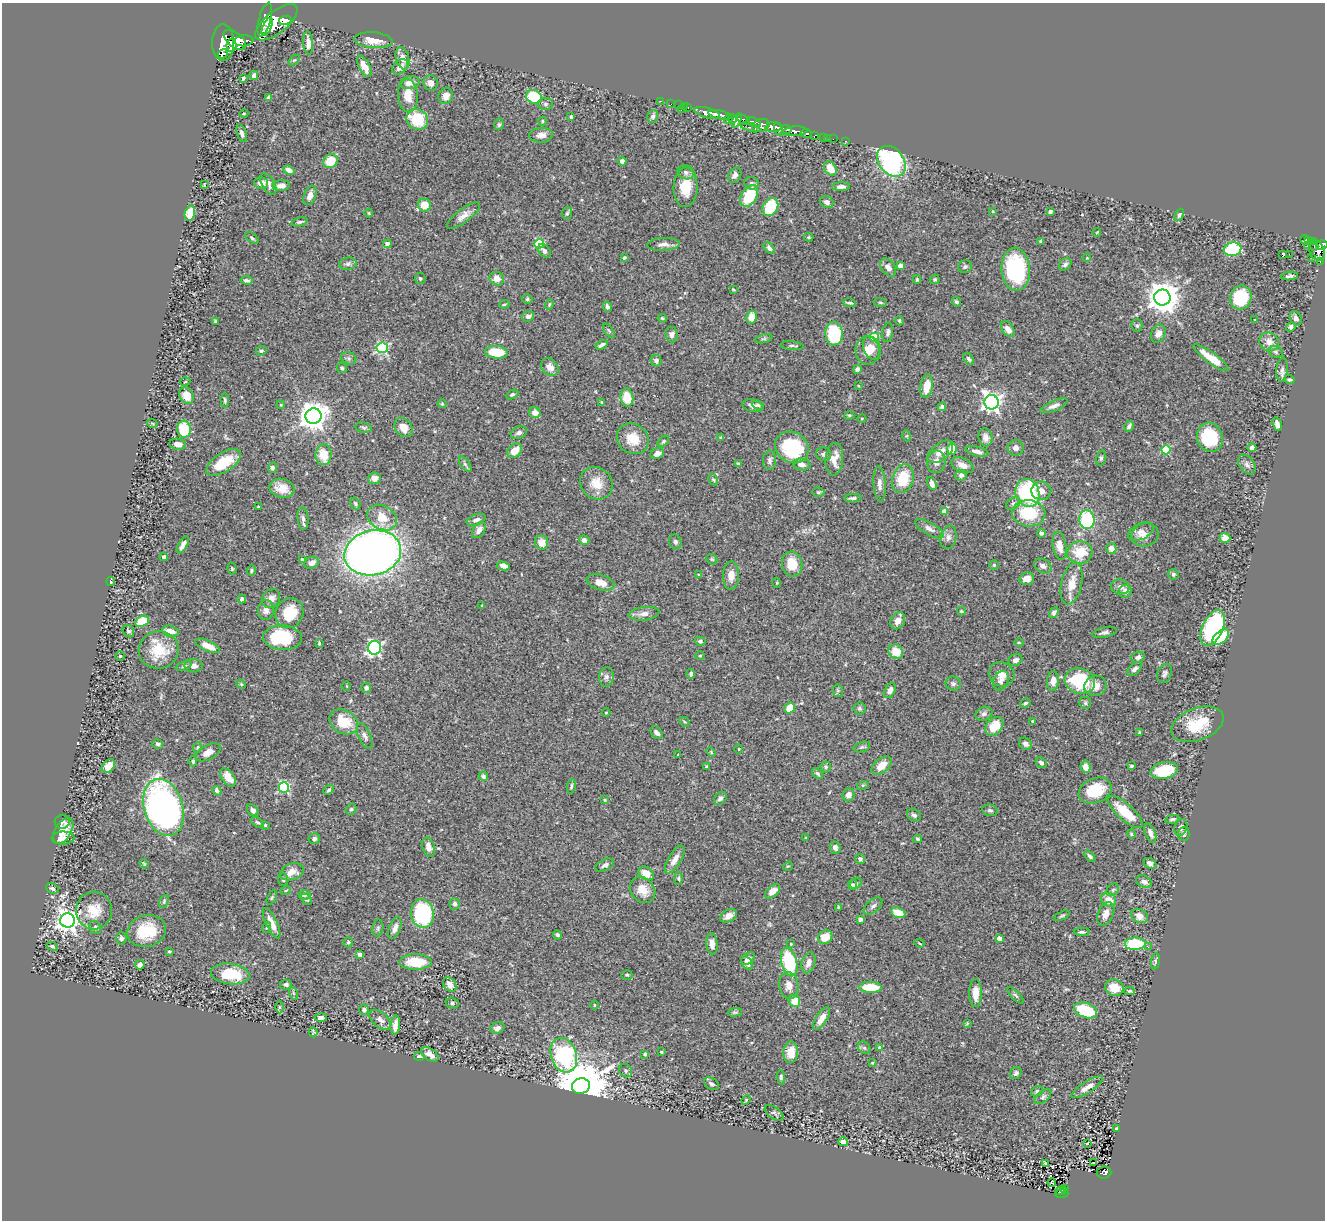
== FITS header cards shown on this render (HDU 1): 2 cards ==
NAXIS1  =                 1323
NAXIS2  =                 1218

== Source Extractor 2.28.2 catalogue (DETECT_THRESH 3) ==
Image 1323 x 1218 px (HDU 1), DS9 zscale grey, 1 PNG px = 1 image px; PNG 1327 x 1222 px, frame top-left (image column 1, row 1218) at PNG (2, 3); each listed source drawn as its Kron ellipse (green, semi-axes under 4 px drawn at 4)
Background 0.657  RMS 0.029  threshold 0.0859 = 3 sigma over >= 5 px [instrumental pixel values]
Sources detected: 501; of the 501, the 500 brightest by FLUX_AUTO listed and drawn (1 fainter detections omitted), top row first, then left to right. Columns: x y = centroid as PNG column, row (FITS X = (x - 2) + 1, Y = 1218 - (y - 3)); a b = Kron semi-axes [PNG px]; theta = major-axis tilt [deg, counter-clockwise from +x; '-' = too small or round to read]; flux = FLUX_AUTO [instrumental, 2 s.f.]
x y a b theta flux
265 19 17 6 75 3700
285 20 6 4 10 1200
276 22 25 11 38 5800
267 27 10 3 67 1100
235 40 13 7 -39 2800
374 40 19 8 -5 25
244 41 9 5 5 1200
223 43 18 11 -89 5000
308 43 12 5 -86 15
231 45 6 5 - 1300
223 54 5 3 - 210
403 58 11 6 -75 13
294 60 6 4 43 2.5
364 66 11 5 -62 25
400 67 9 6 42 11
254 75 4 4 - 6.8
243 78 4 3 - 3.1
410 82 10 6 12 16
431 83 8 7 - 8.6
408 95 16 10 -86 27
446 96 8 7 - 13
269 97 4 4 - 5.6
534 97 8 6 -25 110
660 101 3 2 - 21
545 104 7 6 - 5.2
671 104 2 2 - 12
678 105 2 2 - 13
684 106 3 2 - 10
688 107 3 2 - 15
681 110 3 3 - 45
244 113 4 3 - 1.5
707 113 13 5 -15 1700
720 115 12 4 -11 1500
653 116 6 5 - 5.6
571 117 4 3 - 2.6
417 119 11 10 - 83
732 119 4 3 - 300
728 120 4 3 - 240
737 120 7 4 67 830
743 120 7 4 -31 580
542 121 4 4 - 2.5
754 122 8 4 -27 440
499 124 6 4 77 3.3
761 126 9 6 18 1500
750 127 10 4 -17 240
773 127 8 5 2 2200
778 129 7 4 -73 970
787 129 5 3 - 460
795 131 12 5 4 1500
242 133 9 4 -72 7.7
806 133 6 3 -9 270
541 135 12 7 3 14
815 136 4 3 - 140
823 137 3 3 - 27
828 138 2 2 - 5.2
833 139 2 2 - 9
846 141 3 2 - 17
330 161 7 6 - 43
622 161 4 4 - 7.5
891 161 17 12 -51 280
830 168 8 5 -56 27
289 170 6 4 -22 13
686 172 8 7 - 7.1
735 175 8 6 59 6.5
261 183 7 5 -13 16
751 183 7 6 - 4.7
268 184 12 6 -59 9.7
204 185 3 2 - 1.7
281 186 8 5 5 11
686 187 19 12 87 42
841 187 9 4 3 7.9
310 195 10 6 70 13
749 196 12 7 59 74
827 202 7 5 -29 8.2
425 205 6 6 - 32
770 207 9 7 61 92
993 211 4 4 - 1.7
1050 211 4 3 - 5.5
190 213 8 5 78 42
369 213 4 4 - 2
567 213 6 5 - 3
1179 215 6 4 66 4.2
464 216 20 7 36 14
299 222 8 4 12 3.5
1097 232 4 2 - 1.3
809 237 5 4 - 2.4
252 238 8 4 -39 3.8
1305 239 4 3 - 69
1309 240 4 3 - 120
1040 241 3 3 - 2
1313 242 3 3 - 130
387 244 4 4 - 7.4
539 244 5 4 - 100
663 244 16 6 2 12
1308 245 2 2 - 3.4
1322 245 5 4 - 350
1314 246 4 3 - 66
769 248 7 4 -47 6.4
1233 249 9 6 10 160
1317 250 11 7 -68 710
544 251 7 5 -46 6.7
1283 254 3 3 - 65
1289 254 2 2 - 4600
1311 257 2 2 - 12
624 258 3 3 - 2.8
1087 258 4 3 - 1.6
1320 261 3 2 - 33
348 264 9 6 9 5.5
1065 264 7 5 43 5.4
900 266 4 4 - 22
965 267 7 6 - 4.6
888 268 10 6 -54 12
1016 269 22 14 -86 180
1289 276 8 3 6 5.1
420 279 5 5 - 3.3
497 279 7 6 - 16
935 279 5 4 - 3
247 280 6 3 -11 4.1
917 280 4 3 - 2.3
733 289 3 2 - 1.6
1162 298 8 8 - 3400
1241 298 12 10 67 100
527 299 5 4 - 3.2
956 302 5 4 - 4
849 303 6 3 -11 3.7
880 303 7 3 -9 2.3
504 304 5 4 - 2.6
549 304 5 4 - 2.7
607 307 5 4 - 5.7
528 316 6 5 - 7.4
752 317 6 5 - 24
662 318 4 3 - 2.3
1296 318 7 5 -61 8.2
1255 320 3 2 - 1.7
216 321 4 3 - 3.3
899 321 5 3 - 2.5
1137 325 6 5 - 3.6
1291 327 5 4 - 5.1
1008 329 9 5 -54 14
609 331 8 4 -54 3
888 332 10 5 80 5.8
672 334 8 6 -84 6.9
834 334 11 8 -87 150
1158 334 9 7 67 12
874 337 5 4 - 71
764 339 9 3 13 3.2
1269 342 10 9 - 16
602 345 6 3 29 5.5
792 346 12 3 -6 3.6
382 348 6 5 - 240
872 348 12 8 -65 15
261 351 5 4 - 3.5
867 351 14 12 -87 26
496 352 11 6 -5 69
1276 352 7 5 -18 4.5
349 358 8 6 -21 5
1211 358 21 5 -36 38
969 359 7 4 -55 4.5
656 361 6 5 - 7.5
550 367 10 7 -45 14
342 368 5 4 - 3.7
857 369 4 4 - 5.9
1282 370 11 6 84 6.7
1289 380 5 4 - 2.9
185 382 5 3 - 1.7
859 386 4 2 - 1.5
927 386 12 6 82 31
512 394 6 4 29 3.5
187 396 8 6 -62 27
627 398 9 6 -80 41
225 400 7 4 -88 3
602 402 4 3 - 2.4
991 402 7 7 - 880
442 404 4 4 - 2
281 405 4 3 - 1.5
758 405 6 4 -24 3.3
753 406 10 6 -13 8.7
1054 406 14 5 23 9.3
942 407 4 4 - 5.9
535 412 6 5 - 13
849 415 5 3 - 2.1
313 416 8 8 - 2600
862 418 4 3 - 1.7
152 423 5 3 - 1.6
1277 424 7 4 -72 9.3
1129 426 6 3 61 4.6
364 427 8 5 -10 4.3
404 428 10 8 -48 20
184 429 8 6 -84 72
519 433 8 6 22 7.4
907 436 5 3 - 2
985 437 9 7 -82 10
1210 437 15 13 -73 88
721 438 4 3 - 3.7
633 439 17 14 -36 36
663 441 7 4 45 3.3
178 444 8 5 -8 12
792 447 17 15 -33 140
1252 447 4 4 - 5.4
1016 448 8 8 - 9.7
952 449 6 4 86 37
1166 450 4 4 - 100
515 451 8 6 45 26
977 451 11 4 -13 9
940 452 15 8 38 18
657 453 7 5 28 7.6
824 454 7 7 - 5.5
324 455 10 8 83 47
1101 458 7 4 75 3.9
834 459 16 9 86 21
769 460 10 6 85 6.5
223 462 20 9 32 55
936 462 11 9 83 11
465 464 9 4 -54 3.8
738 464 4 4 - 3.3
802 464 9 6 -10 11
962 465 12 7 -26 16
1247 465 11 7 -54 7.6
272 468 5 4 - 5.7
961 475 6 5 - 5.9
375 478 6 5 - 9.8
903 479 15 10 72 60
713 480 6 4 -60 2.6
596 483 17 15 -44 33
880 484 17 6 -86 10
932 484 7 4 -65 10
282 488 12 9 -15 25
1041 491 10 9 - 13
818 492 6 5 - 3
1027 493 14 12 -71 170
853 498 8 3 4 4.9
355 503 6 5 - 3.6
1013 503 8 5 37 5.3
259 507 3 3 - 2.7
944 511 4 4 - 13
1029 513 17 13 -4 86
382 517 15 12 -30 35
303 518 11 5 -85 6.7
476 520 10 5 21 7.2
1087 520 9 7 -84 140
929 529 16 6 -30 10
479 530 9 6 55 12
1141 532 14 7 27 10
1041 533 4 4 - 4.7
1145 535 14 11 17 16
948 537 12 8 75 9.9
1225 538 5 5 - 13
584 540 5 4 - 8
542 542 7 6 - 20
675 542 7 6 - 4.5
183 545 10 4 59 9.6
1060 546 14 6 -81 22
1111 548 5 5 - 19
1080 552 13 11 7 47
373 553 29 22 13 1600
164 557 4 4 - 5.4
302 559 4 3 - 3
712 559 6 5 - 2.5
312 563 8 5 23 12
792 564 12 10 -81 37
994 565 5 5 - 2.2
503 566 6 4 -13 13
1043 566 9 7 -30 9.4
232 569 6 4 -75 2.6
251 570 5 4 - 3.1
1173 574 5 5 - 3.8
699 575 4 3 - 2.5
731 576 14 8 88 20
1027 579 7 6 - 17
111 582 4 4 - 2.3
600 582 14 7 -16 21
777 583 5 3 - 1.6
1072 584 21 10 77 31
1120 587 9 7 -13 9.1
1125 591 6 6 - 13
271 598 10 8 54 14
242 599 4 3 - 5.3
482 606 4 2 - 1.4
266 610 10 8 83 11
961 611 4 3 - 2.4
289 613 15 13 60 66
1054 613 6 4 55 4.7
644 614 15 6 7 12
142 621 7 5 22 52
898 621 9 7 60 12
1213 628 19 10 64 310
128 631 6 5 - 3.9
170 631 8 5 -13 18
1105 632 12 5 11 6
1220 637 10 5 42 83
282 638 20 12 -4 110
700 641 5 4 - 3.2
1019 642 5 3 - 1.7
319 643 3 2 - 1.9
208 646 13 5 -24 21
374 648 7 6 - 370
159 650 20 19 - 58
896 652 8 6 -45 34
120 656 4 4 - 2.2
700 656 4 4 - 2.3
1138 657 7 5 17 8.7
1015 660 7 5 26 6.9
184 666 8 4 25 3.9
194 666 9 6 -1 10
1135 669 8 5 41 6.5
1165 673 10 7 69 6
691 674 5 4 - 5
1002 674 13 12 - 18
606 677 9 7 82 6.3
1001 681 10 7 67 7.6
1053 681 10 6 86 17
1080 681 15 12 -19 130
241 684 5 4 - 2
953 684 7 7 - 4.8
347 686 5 3 - 1.7
1095 686 11 10 - 19
366 688 5 5 - 5.6
890 690 8 5 63 12
838 691 6 5 - 3.4
1025 703 5 4 - 3.6
1085 703 6 6 - 3.4
789 708 6 5 - 29
859 708 6 6 - 3.7
606 713 4 3 - 1.4
984 714 9 7 20 5.7
1033 721 3 3 - 3.4
344 722 15 11 -33 53
684 722 5 3 - 1.9
1197 724 27 16 21 69
994 726 10 7 49 44
657 733 7 5 -48 6.8
1140 733 4 3 - 2.5
365 736 13 6 -65 7.9
158 744 5 4 - 4.9
1025 744 7 5 -32 7.4
197 747 5 4 - 2.6
862 747 8 5 16 4
739 749 4 3 - 1.3
208 752 13 7 29 14
711 752 5 3 - 1.8
678 755 3 3 - 2.2
193 761 5 4 - 2.8
1041 763 6 4 -40 4.9
108 766 8 5 45 20
707 766 4 3 - 2.1
881 766 12 7 39 23
1131 766 4 3 - 2.9
826 767 5 5 - 3
1086 767 6 5 - 15
1164 771 14 8 11 87
817 773 6 4 -40 3.6
483 776 5 4 - 4.2
228 777 10 6 -54 19
863 785 6 4 18 2.8
571 786 7 3 79 3.3
284 787 5 5 - 190
329 790 6 4 44 3.3
217 791 5 3 - 5.9
1095 791 17 12 22 69
848 795 6 6 - 12
720 798 7 5 46 7.2
605 800 4 3 - 2.1
163 807 29 19 -73 850
351 809 6 5 - 3.4
253 810 6 5 - 7.7
990 810 7 6 - 4.7
1125 812 22 8 -41 56
914 815 7 5 -33 5.3
1172 819 7 4 12 4.1
62 822 7 7 - 5.3
258 822 7 4 -32 3.5
265 825 4 4 - 2.1
1181 827 9 6 70 8.2
63 831 14 8 59 29
1150 833 10 5 -69 9.2
1131 834 4 3 - 2.1
1184 834 7 6 - 5
63 838 11 6 1 9.3
806 838 3 3 - 2
314 839 6 5 - 5.7
918 839 4 3 - 3.2
429 847 10 6 -70 14
835 848 6 5 - 7.3
1090 856 6 4 -47 4.3
860 859 5 5 - 3.8
675 860 16 6 58 15
1150 863 6 5 - 7.2
144 864 5 3 - 2
605 865 10 5 27 6.6
788 866 5 4 - 1.8
292 872 12 8 18 21
646 873 8 6 -35 22
678 879 6 4 -88 2.9
283 880 6 5 - 3.9
1144 882 8 5 -28 7.6
856 883 6 5 - 4.4
853 885 5 4 - 4.1
52 889 6 5 - 4.5
286 890 5 3 - 1.5
643 890 14 11 -50 24
1113 890 7 5 46 3.7
772 891 9 5 41 16
304 895 6 5 - 4.3
272 897 8 4 63 2.7
306 899 6 4 -43 3
1109 900 8 6 -30 21
164 901 7 3 65 2.5
455 904 6 5 - 5.9
873 906 11 6 40 7.2
838 907 4 3 - 1.9
94 910 19 18 - 40
422 913 14 11 -81 190
898 913 7 5 -22 27
1106 914 12 7 67 14
728 916 9 6 27 12
1062 916 8 3 23 3.3
1140 916 9 6 -28 14
860 919 4 4 - 7.6
67 920 7 7 - 1700
272 923 17 5 -64 20
267 927 6 3 71 2
95 928 7 5 -60 3.8
378 928 8 5 82 3.8
395 928 11 5 71 9.1
147 931 20 15 13 66
1082 932 8 4 -1 4
557 935 5 3 - 4.4
825 937 8 6 38 34
121 938 6 5 - 3.9
999 938 4 4 - 14
348 942 5 5 - 3
919 943 5 3 - 1.8
712 944 11 5 -85 14
791 944 4 3 - 1.4
1135 944 10 6 1 110
52 946 6 4 -29 3.3
1148 947 4 4 - 2.9
169 951 3 3 - 2.4
360 955 4 4 - 13
748 959 7 5 38 8.6
1155 961 8 4 83 3.7
415 962 16 7 0 54
789 962 14 8 -76 140
747 963 7 5 -57 7
808 963 11 6 75 13
140 965 5 4 - 7.6
230 974 19 10 -7 72
627 975 5 4 - 2.8
286 985 6 5 - 4.6
450 985 8 6 -50 14
789 986 13 10 -83 18
870 987 11 5 -1 59
1114 988 9 8 - 32
1130 991 5 3 - 3.4
293 993 6 4 -71 3
975 993 14 6 -89 25
1016 995 10 4 -45 3.5
794 1001 6 5 - 31
452 1003 7 5 -17 4
595 1005 4 3 - 1.6
279 1007 6 4 89 2.3
364 1010 5 5 - 4.1
1086 1010 12 7 -21 78
735 1012 7 4 1 3
321 1018 6 4 3 6.5
821 1019 13 5 56 15
380 1020 13 7 -41 9.1
967 1023 4 3 - 2
395 1025 10 5 85 12
497 1028 7 5 19 8
313 1032 5 3 - 2.4
864 1048 7 5 -43 3.7
880 1048 4 4 - 9.4
661 1052 3 2 - 1.8
791 1052 10 7 86 25
430 1054 10 5 -35 11
645 1054 4 3 - 4.2
564 1055 18 13 -71 250
419 1056 5 3 - 3.9
872 1063 3 3 - 1.7
626 1071 7 6 - 4
1016 1073 6 5 - 5.3
781 1077 7 4 -85 3.5
711 1084 8 5 -31 5.9
581 1086 9 7 13 14000
1087 1087 18 5 33 13
1037 1091 6 4 28 3.2
1043 1097 10 5 39 4.3
746 1100 5 3 - 1.6
774 1113 10 5 -34 4.2
1116 1128 3 3 - 2.8
843 1142 5 3 - 12
1088 1143 3 3 - 25
1093 1163 3 2 - 4.8
1046 1164 3 3 - 25
1104 1173 7 6 - 120
1051 1183 4 2 - 3.4
1065 1189 3 2 - 16
1061 1191 6 3 7 21
1062 1194 6 3 2 55
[1 fainter detection neither listed nor drawn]